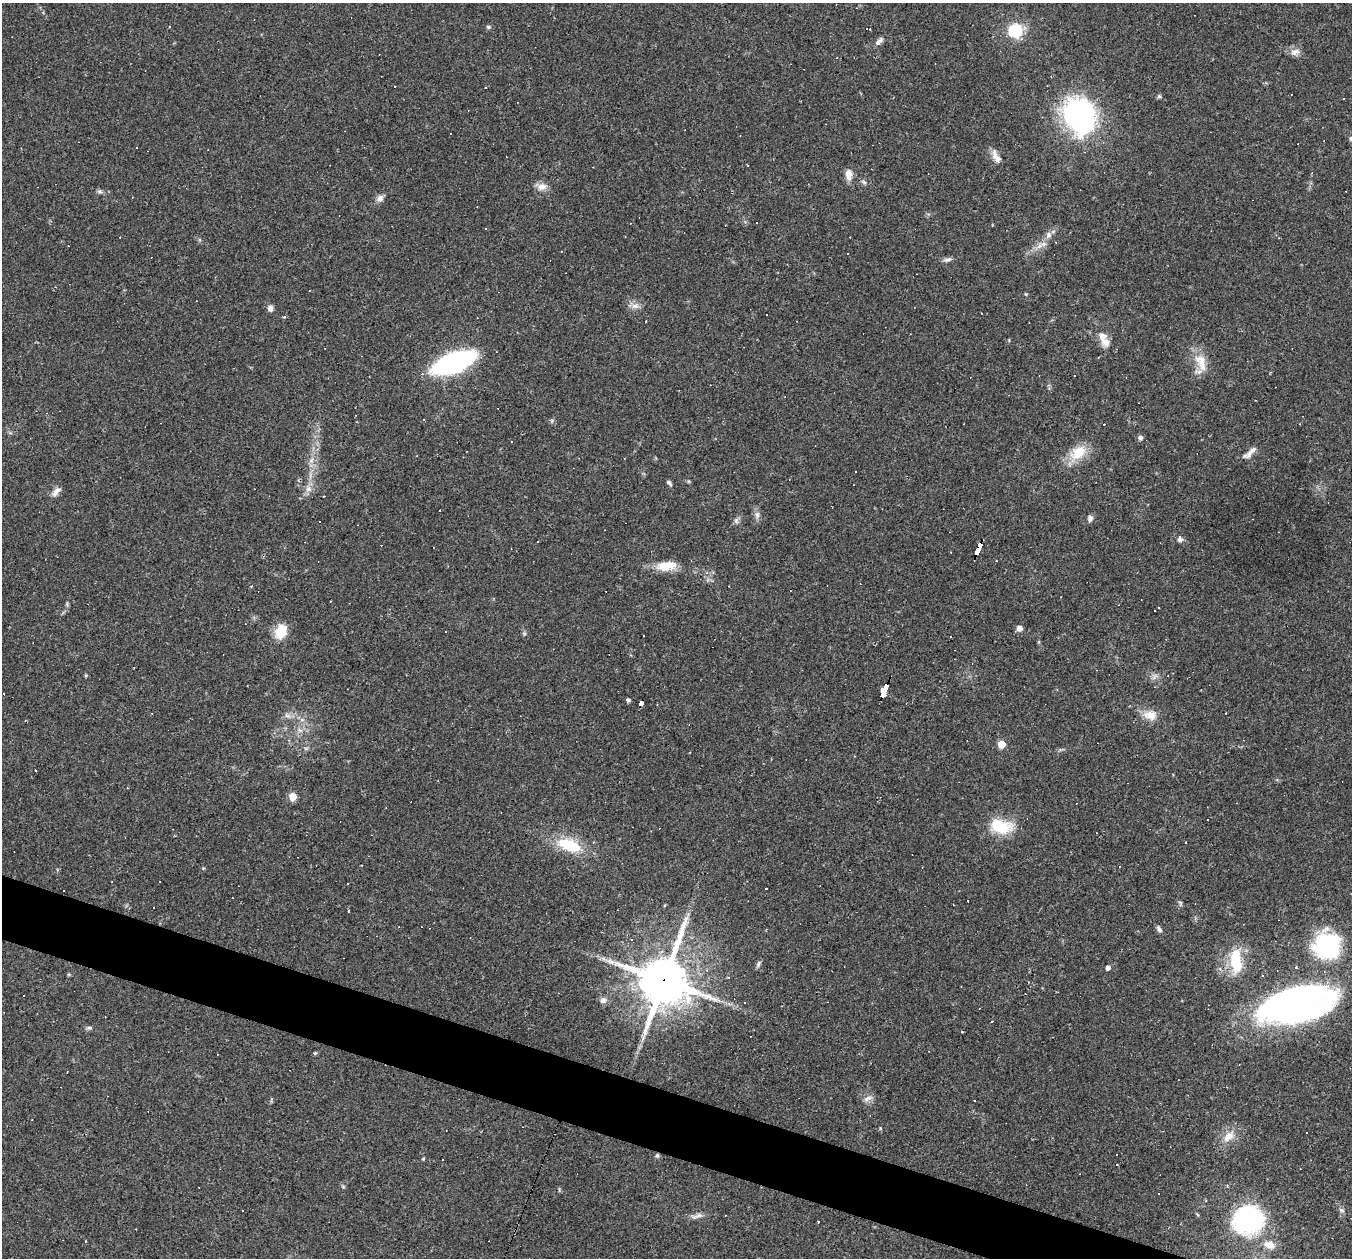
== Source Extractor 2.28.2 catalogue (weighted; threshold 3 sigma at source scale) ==
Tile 6 of 4 x 4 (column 2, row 2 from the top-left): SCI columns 1351-2700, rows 2774-4029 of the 5399 x 5416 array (HDU 1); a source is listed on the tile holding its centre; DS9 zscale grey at full resolution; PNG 1354 x 1260 px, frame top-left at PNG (2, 3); no overlay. Shown black and unused: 4% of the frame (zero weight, under 2 of 3 exposures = <1% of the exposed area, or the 3 px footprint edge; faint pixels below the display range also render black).
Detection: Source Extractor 2.28.2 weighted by HDU 2 'WHT'; one run over the whole footprint, this tile lists its part. Background 0.0351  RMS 0.0048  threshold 0.0214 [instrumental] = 3 sigma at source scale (4.5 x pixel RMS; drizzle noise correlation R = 1.50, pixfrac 1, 0.05/0.05 arcsec/px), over >= 5 px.
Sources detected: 141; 1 too faint to see at this stretch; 59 cosmic-ray / hot-pixel residue — not listed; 2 inside a brighter listed object's ellipse — not listed separately; the other 79 listed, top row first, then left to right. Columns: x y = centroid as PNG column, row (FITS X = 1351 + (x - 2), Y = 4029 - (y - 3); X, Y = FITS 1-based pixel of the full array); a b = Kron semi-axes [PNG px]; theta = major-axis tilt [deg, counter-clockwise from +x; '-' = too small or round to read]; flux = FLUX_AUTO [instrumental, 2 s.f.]
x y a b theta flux
488 27 6 5 - 0.78
867 28 3 3 - 48
1016 31 8 8 - 25
879 41 13 6 44 1.9
1295 52 14 8 20 2.6
486 87 3 2 - 0.55
1159 96 5 5 - 0.73
1080 115 32 25 -66 97
1351 138 5 5 - 1.2
996 157 19 8 -61 3.5
849 175 13 8 -89 4
542 187 13 10 4 3.4
100 191 7 5 -21 1
380 198 9 8 - 2
757 222 2 2 - 0.39
1049 235 9 8 - 2.1
947 260 13 5 13 1.5
635 306 11 8 7 2.6
270 308 8 7 - 1.8
1102 336 16 11 -68 4.7
325 348 3 2 - 0.32
454 363 31 13 22 110
1202 365 19 11 -68 6.3
1075 376 3 2 - 0.52
423 420 3 2 - 0.53
1140 438 7 6 - 1.2
1251 451 23 6 47 2.9
1078 453 24 15 40 11
669 483 9 4 -48 0.91
308 489 9 8 - 2.4
56 492 14 7 49 2.7
757 515 10 6 -89 1.8
1090 518 8 6 82 1.7
736 520 8 6 89 1.3
1180 539 9 7 -81 1.6
978 549 13 4 67 130
666 566 25 11 7 8.6
1019 628 5 5 - 3.3
281 632 19 14 66 8.8
524 633 5 5 - 0.78
884 691 14 3 68 160
628 700 5 4 - 0.89
641 703 6 4 67 39
1150 715 18 12 -8 5.9
302 720 7 4 -18 1.1
300 730 7 4 -34 1.2
1001 744 5 5 - 11
35 770 2 2 - 0.5
292 796 5 5 - 14
1001 826 31 18 -13 15
569 845 26 13 -19 19
348 884 3 2 - 0.5
766 889 3 2 - 0.59
153 907 3 3 - 0.96
348 911 3 3 - 1.1
1159 929 9 5 -55 1.3
1327 946 30 28 59 47
1236 961 33 14 -85 16
758 964 9 5 69 1
1108 967 4 4 - 2.2
1296 967 3 3 - 0.73
707 970 4 4 - 0.72
663 981 16 15 - 2200
603 1000 9 7 38 1.8
745 1002 2 2 - 0.39
1297 1004 69 30 13 180
89 1028 7 5 19 0.9
315 1053 4 3 - 0.79
67 1072 2 2 - 0.34
868 1098 13 6 26 2.1
880 1128 4 3 - 0.43
1228 1136 18 11 40 5.9
657 1155 6 5 - 0.85
1342 1210 8 5 -21 1
242 1211 3 2 - 0.56
697 1216 18 5 16 2.2
1248 1218 19 18 - 100
818 1222 3 2 - 0.62
1269 1245 15 9 -14 4.8
Overlapping masked pixels (flux is a lower limit): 5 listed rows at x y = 978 549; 884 691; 641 703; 663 981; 657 1155
Isophote crosses this tile's border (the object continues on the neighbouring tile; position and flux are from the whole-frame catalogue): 1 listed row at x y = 1351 138